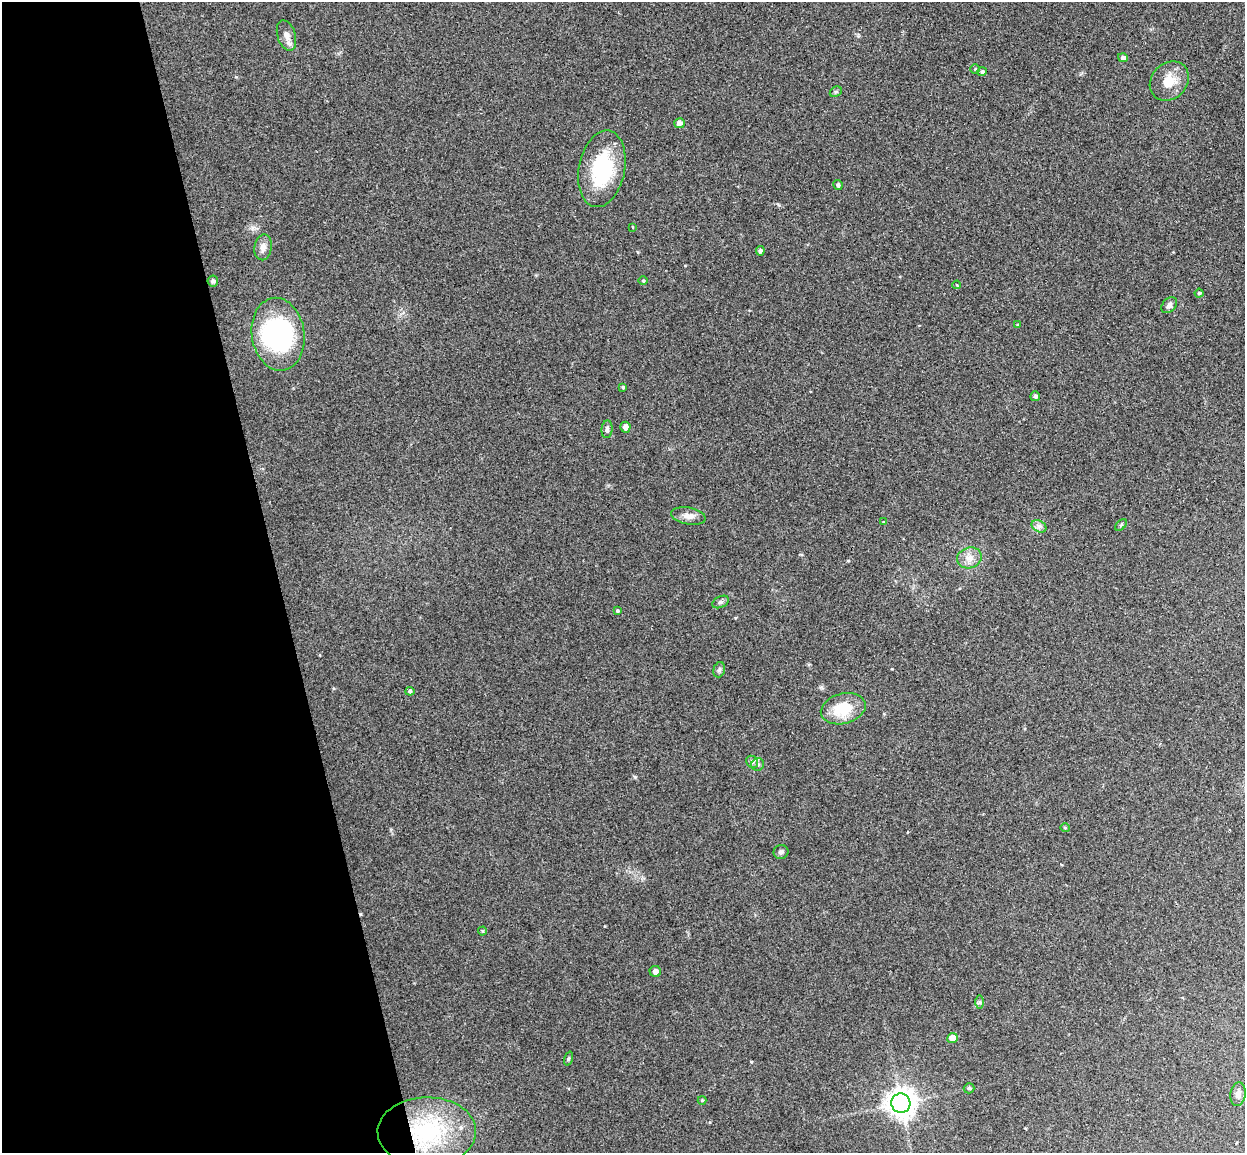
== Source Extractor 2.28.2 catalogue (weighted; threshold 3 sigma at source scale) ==
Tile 5 of 4 x 4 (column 1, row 2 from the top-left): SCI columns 57-1299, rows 2457-3607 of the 5086 x 5029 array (HDU 1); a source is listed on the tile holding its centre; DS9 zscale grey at full resolution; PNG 1247 x 1155 px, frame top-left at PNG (2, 2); each listed source drawn as its Kron ellipse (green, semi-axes under 4 px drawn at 4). Shown black and unused: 22% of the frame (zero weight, under 3 of 4 exposures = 5% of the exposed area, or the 3 px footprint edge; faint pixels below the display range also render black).
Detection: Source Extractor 2.28.2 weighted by HDU 2 'WHT'; one run over the whole footprint, this tile lists its part. Background 0.0705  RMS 0.0075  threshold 0.0339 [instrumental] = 3 sigma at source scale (4.5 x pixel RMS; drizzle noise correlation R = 1.50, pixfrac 1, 0.05/0.05 arcsec/px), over >= 5 px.
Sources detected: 49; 1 inside a brighter object's white glare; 1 cosmic-ray / hot-pixel residue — neither listed nor drawn; the other 47 listed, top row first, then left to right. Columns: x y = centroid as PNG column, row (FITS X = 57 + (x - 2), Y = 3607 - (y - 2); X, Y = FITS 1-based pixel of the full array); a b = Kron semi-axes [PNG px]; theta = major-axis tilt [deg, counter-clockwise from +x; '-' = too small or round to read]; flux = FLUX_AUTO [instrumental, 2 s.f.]
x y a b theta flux
286 35 15 9 -73 5
1123 58 5 4 - 2.2
975 69 4 4 - 1
982 72 5 4 - 1.4
1169 81 21 17 46 14
836 92 6 5 - 1.2
679 123 5 5 - 4
602 169 39 23 79 57
838 185 5 4 - 1.7
632 227 3 2 - 0.48
263 247 13 8 81 4.7
760 251 5 4 - 1.5
643 280 5 3 - 0.71
213 281 5 5 - 2
957 285 4 2 - 0.52
1199 293 4 4 - 1
1169 305 9 6 45 2.6
1018 325 3 3 - 0.83
278 334 36 26 -82 100
623 387 4 4 - 0.99
1035 396 5 5 - 2
625 427 5 5 - 3.9
607 429 9 5 84 1.7
688 516 17 8 -10 5.4
884 522 4 4 - 0.89
1121 525 7 4 46 1.2
1039 526 8 5 -30 2.4
969 558 12 10 19 6.6
721 602 9 5 25 1.8
617 611 3 3 - 0.99
719 670 8 5 72 1.8
410 691 4 4 - 1.5
843 709 23 15 14 24
752 762 6 5 - 1.7
758 764 6 6 - 1.9
1065 828 4 4 - 0.82
781 852 7 7 - 2
482 931 4 4 - 0.85
655 971 5 5 - 3.8
980 1002 7 4 90 1.2
952 1038 5 5 - 8.5
568 1059 7 3 71 1
969 1088 5 5 - 1.2
1238 1094 12 7 81 3.3
702 1100 4 4 - 0.74
901 1103 9 9 - 810
427 1132 49 34 1 82
Overlapping masked pixels (flux is a lower limit): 1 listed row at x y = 427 1132
Unlisted compact peaks at least as high as the median listed source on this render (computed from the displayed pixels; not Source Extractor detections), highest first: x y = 635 777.